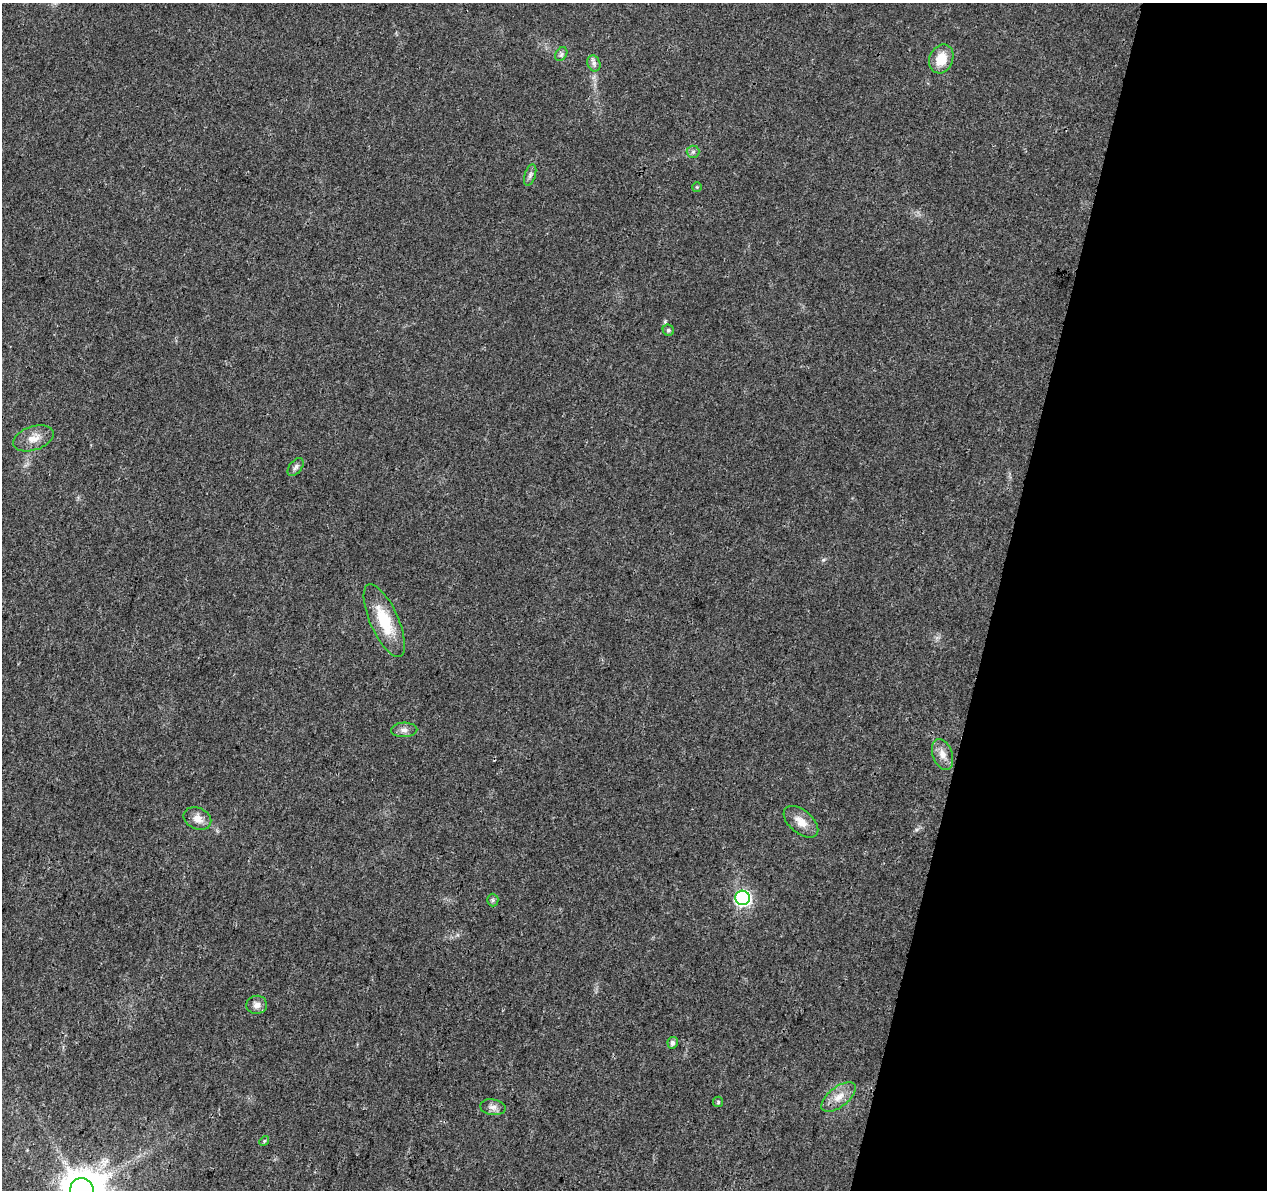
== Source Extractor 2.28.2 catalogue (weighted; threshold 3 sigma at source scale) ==
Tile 8 of 4 x 4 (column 4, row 2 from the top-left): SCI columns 3797-5061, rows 2603-3790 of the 5076 x 5262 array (HDU 1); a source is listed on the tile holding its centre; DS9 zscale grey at full resolution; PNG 1269 x 1192 px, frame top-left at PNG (2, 3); each listed source drawn as its Kron ellipse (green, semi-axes under 4 px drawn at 4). Shown black and unused: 21% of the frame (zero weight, under 3 of 4 exposures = <1% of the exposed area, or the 3 px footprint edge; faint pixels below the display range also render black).
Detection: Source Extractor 2.28.2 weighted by HDU 2 'WHT'; one run over the whole footprint, this tile lists its part. Background 0.0223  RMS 0.003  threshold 0.0135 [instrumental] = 3 sigma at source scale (4.5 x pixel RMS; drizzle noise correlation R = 1.50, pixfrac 1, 0.0396/0.0396 arcsec/px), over >= 5 px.
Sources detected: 23; all 23 listed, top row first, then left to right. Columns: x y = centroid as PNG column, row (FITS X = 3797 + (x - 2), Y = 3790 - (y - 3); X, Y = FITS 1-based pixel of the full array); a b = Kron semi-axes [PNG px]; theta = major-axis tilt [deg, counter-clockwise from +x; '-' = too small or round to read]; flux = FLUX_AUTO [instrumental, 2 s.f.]
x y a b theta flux
561 54 7 5 59 0.7
941 59 15 11 66 5.9
594 63 8 6 -70 0.98
693 152 6 6 - 0.7
530 175 11 5 72 1
697 187 5 5 - 0.33
668 330 6 5 - 0.65
33 438 21 12 18 3.8
296 467 10 6 53 0.96
384 620 39 14 -66 12
404 730 13 7 2 1.5
942 754 16 9 -70 2.9
197 818 14 10 -24 2.7
801 822 20 11 -40 3.7
743 898 7 7 - 61
493 900 6 5 - 0.51
257 1005 10 9 - 1.7
673 1043 6 5 - 0.99
838 1097 20 10 38 3.8
718 1102 5 5 - 0.47
493 1107 13 8 -9 1.6
264 1141 5 4 - 0.4
82 1190 12 11 - 1200
Isophote crosses this tile's border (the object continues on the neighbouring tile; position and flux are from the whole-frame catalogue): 1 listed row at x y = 82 1190